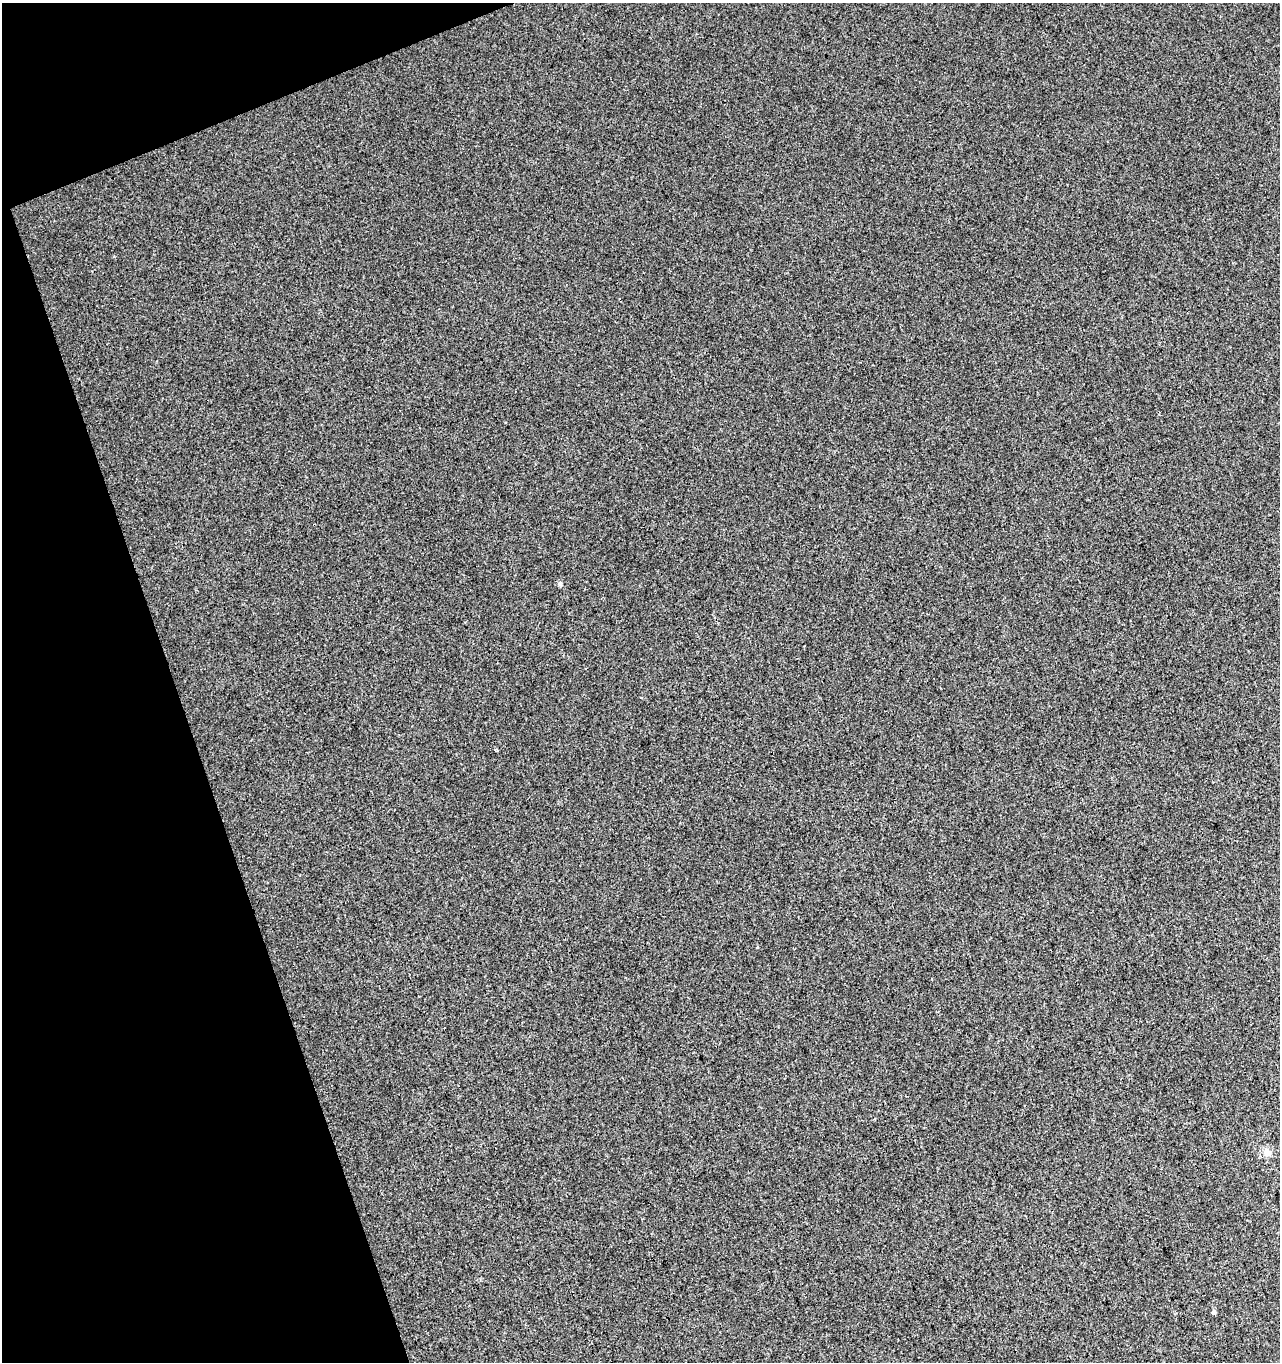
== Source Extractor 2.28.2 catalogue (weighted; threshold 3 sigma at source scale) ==
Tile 5 of 4 x 4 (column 1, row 2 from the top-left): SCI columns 94-1371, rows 2775-4134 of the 5351 x 5547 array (HDU 1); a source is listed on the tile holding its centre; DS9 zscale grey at full resolution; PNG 1282 x 1364 px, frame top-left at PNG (2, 3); no overlay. Shown black and unused: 17% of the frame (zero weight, under 3 of 4 exposures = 5% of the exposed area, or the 3 px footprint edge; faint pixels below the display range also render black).
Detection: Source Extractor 2.28.2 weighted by HDU 2 'WHT'; one run over the whole footprint, this tile lists its part. Background 0.0032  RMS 0.0034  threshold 0.0155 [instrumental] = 3 sigma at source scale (4.5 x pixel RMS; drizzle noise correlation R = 1.50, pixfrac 1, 0.0396/0.0396 arcsec/px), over >= 5 px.
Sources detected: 5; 1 cosmic-ray / hot-pixel residue — not listed; the other 4 listed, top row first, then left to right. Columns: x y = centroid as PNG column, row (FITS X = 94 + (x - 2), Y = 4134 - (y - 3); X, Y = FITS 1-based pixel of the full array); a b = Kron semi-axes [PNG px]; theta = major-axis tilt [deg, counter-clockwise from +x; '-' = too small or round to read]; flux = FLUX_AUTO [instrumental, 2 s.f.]
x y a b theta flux
560 583 6 5 - 0.8
496 749 5 3 - 0.35
1267 1153 10 9 - 2.2
1214 1312 5 5 - 0.72